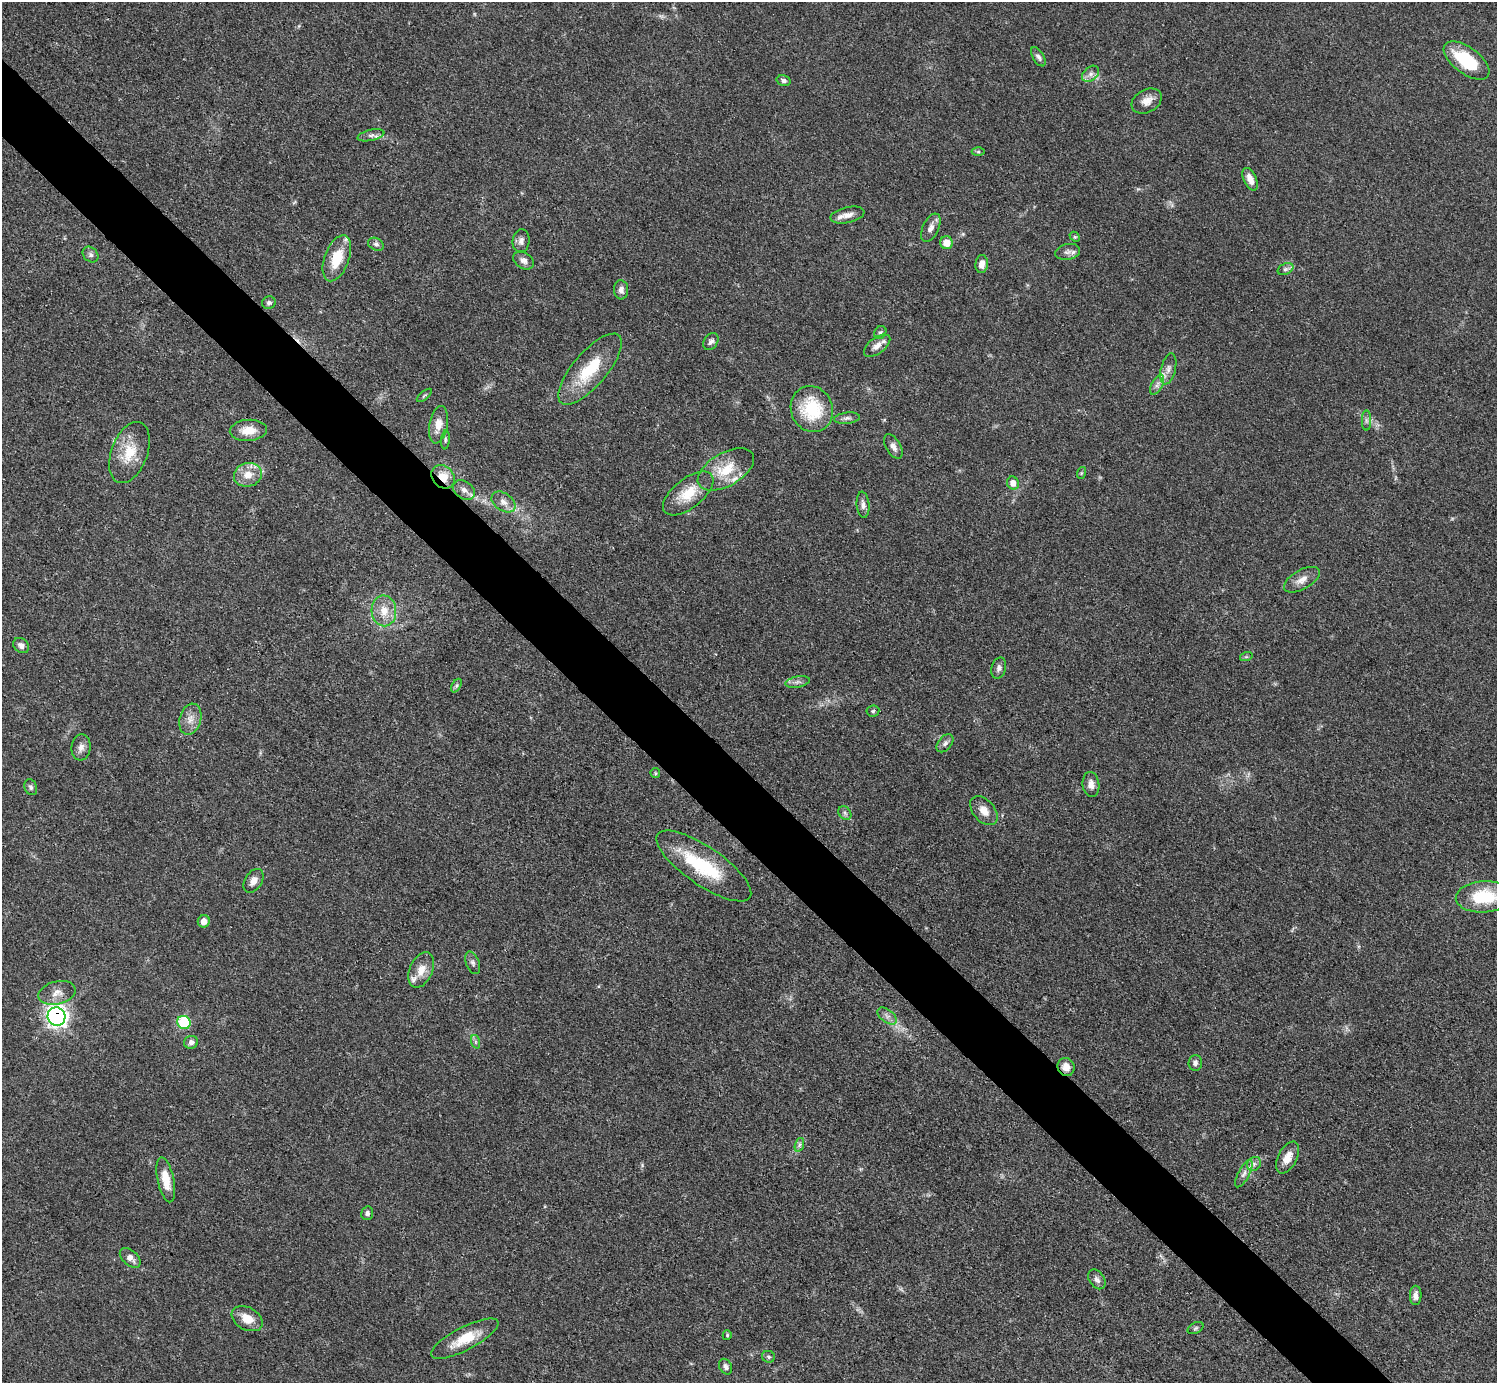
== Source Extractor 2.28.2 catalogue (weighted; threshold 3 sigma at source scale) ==
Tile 11 of 4 x 4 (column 3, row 3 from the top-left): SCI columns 2990-4484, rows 1680-3060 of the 5980 x 5979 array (HDU 1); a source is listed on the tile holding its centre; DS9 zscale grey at full resolution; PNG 1499 x 1385 px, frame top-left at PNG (2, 2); each listed source drawn as its Kron ellipse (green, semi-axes under 4 px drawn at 4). Shown black and unused: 5% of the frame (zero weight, under 3 of 4 exposures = <1% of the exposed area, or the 3 px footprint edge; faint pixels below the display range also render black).
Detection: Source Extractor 2.28.2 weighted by HDU 2 'WHT'; one run over the whole footprint, this tile lists its part. Background 0.049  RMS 0.0048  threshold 0.0217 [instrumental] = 3 sigma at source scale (4.5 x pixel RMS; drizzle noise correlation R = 1.50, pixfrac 1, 0.05/0.05 arcsec/px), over >= 5 px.
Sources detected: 96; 1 inside a brighter object's white glare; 1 cosmic-ray / hot-pixel residue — neither listed nor drawn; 3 inside a brighter listed object's ellipse — not listed separately; the other 91 listed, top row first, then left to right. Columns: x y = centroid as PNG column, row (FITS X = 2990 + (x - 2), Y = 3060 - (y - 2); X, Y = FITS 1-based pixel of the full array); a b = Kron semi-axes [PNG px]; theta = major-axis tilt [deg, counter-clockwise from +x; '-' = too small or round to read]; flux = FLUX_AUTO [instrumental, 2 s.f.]
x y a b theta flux
1038 57 11 5 -59 1.6
1466 60 27 13 -36 23
1091 74 9 6 41 2.2
784 80 7 5 -15 1.6
1147 101 16 11 29 4.7
371 135 13 5 13 2
978 152 6 4 0 0.71
1250 179 12 6 -65 3.8
847 215 17 8 12 4
931 228 15 8 64 3.1
1075 237 6 4 -42 0.62
521 241 12 8 85 2.5
947 243 6 6 - 5.8
376 244 8 6 -26 1.5
1068 252 12 8 11 2.4
91 255 9 7 -45 1.4
337 258 24 12 70 14
524 260 11 8 -35 2.2
982 264 9 6 84 3.9
1285 269 8 5 26 1.3
621 290 9 7 -88 2.4
269 303 7 6 - 1.4
880 333 7 5 54 0.99
711 341 9 6 57 1.7
877 346 15 8 36 3.8
590 369 44 17 49 23
1168 369 16 7 76 3.3
1157 385 11 5 62 2.1
424 395 9 3 39 0.8
812 409 23 21 -67 26
847 418 13 5 7 1.7
1366 420 10 4 -89 1.4
438 425 19 9 79 5.7
248 430 18 10 4 7.4
445 440 9 4 86 0.78
893 447 13 7 -61 2.5
129 452 32 18 70 14
726 469 31 16 30 15
1081 473 6 4 71 0.61
248 475 14 11 15 6.9
443 477 13 10 -47 7.8
1013 483 7 5 -64 3.6
464 490 12 8 -35 3
688 493 30 15 38 12
503 502 13 8 -35 3.5
863 505 13 6 -84 2.2
1302 580 20 9 30 4.5
384 611 15 12 -86 7.6
21 645 9 7 -38 2.3
1246 657 6 4 18 0.65
999 668 11 7 74 1.9
797 682 12 5 11 1.9
456 686 7 4 59 0.99
873 711 6 5 - 0.91
190 719 16 10 74 4.7
945 743 10 6 49 1.7
81 747 13 9 84 2.9
655 773 5 4 - 0.62
1091 784 12 8 -81 3.1
31 787 8 6 -71 1.2
984 811 17 10 -49 4.7
845 813 7 5 -47 1.2
704 866 56 19 -34 33
253 881 13 8 58 3.5
1484 897 28 15 3 24
204 921 6 6 - 3.7
473 963 12 6 -69 1.7
421 970 18 11 66 5.9
57 993 19 11 14 5.1
887 1016 11 6 -37 2.2
56 1017 9 8 - 240
184 1022 7 6 - 31
191 1042 7 6 - 1.9
476 1042 7 4 -71 0.89
1195 1063 8 7 - 1.9
1066 1067 9 8 - 4.1
799 1145 7 4 71 1.2
1287 1157 17 9 62 5.5
1254 1164 7 6 - 1.6
1244 1174 15 5 62 2.6
166 1180 23 8 -78 7.7
367 1213 7 6 - 1.4
130 1258 12 7 -41 3.1
1097 1279 11 7 -55 1.9
1416 1295 10 6 88 2.3
247 1319 16 11 -29 7.1
1196 1328 8 5 28 0.98
727 1335 5 4 - 0.58
465 1339 37 11 27 13
768 1357 6 6 - 0.91
726 1367 8 6 -61 1.4
Overlapping masked pixels (flux is a lower limit): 4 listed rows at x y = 443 477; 704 866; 56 1017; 1066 1067